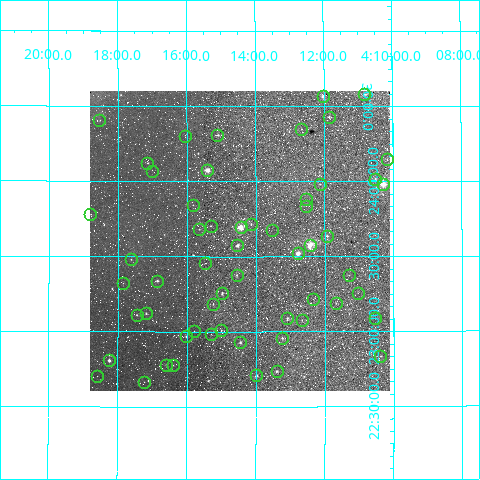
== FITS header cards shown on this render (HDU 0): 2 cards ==
NAXIS1  =                  300 / Width of image
NAXIS2  =                  300 / Height of image

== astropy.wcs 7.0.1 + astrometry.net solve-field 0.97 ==
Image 300 x 300 px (HDU 0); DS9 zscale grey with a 90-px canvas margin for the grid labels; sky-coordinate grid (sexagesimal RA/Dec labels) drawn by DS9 from the SOLVED WCS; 57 Tycho-2 reference stars matched to detected sources circled (green)
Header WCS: RA---TAN/DEC--TAN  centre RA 04:14:28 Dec +23:37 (63.62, +23.61 deg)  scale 24 arcsec/px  FOV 120.0' x 120.0'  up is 0 deg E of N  parity normal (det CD < 0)
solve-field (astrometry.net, Tycho-2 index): VERIFIED the header's WCS against the Tycho-2 star catalogue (verified at 4 index scales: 19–42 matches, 0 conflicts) and refined it, rather than solving blind
Solved WCS: RA---TAN-SIP/DEC--TAN-SIP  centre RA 04:14:28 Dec +23:36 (63.62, +23.61 deg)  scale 24 arcsec/px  FOV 119.8' x 119.9'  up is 0 deg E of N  parity normal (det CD < 0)
The solver's refit moves the header's centre by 7.3 arcsec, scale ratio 0.9981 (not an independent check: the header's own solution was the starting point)
Tycho-2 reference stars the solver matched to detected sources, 57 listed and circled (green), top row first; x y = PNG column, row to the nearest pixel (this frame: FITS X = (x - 90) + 1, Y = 300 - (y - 91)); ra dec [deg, ICRS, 3 dp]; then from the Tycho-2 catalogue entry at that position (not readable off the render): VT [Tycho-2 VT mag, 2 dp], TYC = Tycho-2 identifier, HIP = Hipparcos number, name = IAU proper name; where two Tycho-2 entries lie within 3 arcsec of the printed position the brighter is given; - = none
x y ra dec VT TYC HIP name
364 94 62.701 +24.581 9.86 1818-1405-1 - -
323 96 63.007 +24.568 8.30 1819-84-1 19604 -
329 117 62.964 +24.431 8.94 1819-145-1 19586 -
99 120 64.639 +24.406 11.49 1819-1327-1 - -
301 129 63.164 +24.351 11.01 1815-250-1 - -
217 135 63.776 +24.310 8.91 1815-271-1 19829 -
185 136 64.014 +24.299 11.16 1815-255-1 - -
387 159 62.540 +24.146 10.65 1814-1472-1 - -
147 163 64.288 +24.124 9.65 1815-1440-1 - -
207 170 63.851 +24.078 8.14 1815-198-1 19853 -
152 171 64.252 +24.068 12.24 1815-199-1 - -
375 179 62.627 +24.017 10.81 1814-1356-1 - -
320 184 63.031 +23.983 10.07 1815-99-1 - -
383 184 62.570 +23.981 7.28 1814-1494-1 - -
306 199 63.130 +23.884 10.74 1815-446-1 - -
193 205 63.957 +23.845 10.86 1815-522-1 - -
306 206 63.132 +23.837 11.81 1815-564-1 - -
90 214 64.700 +23.780 10.68 1815-1598-1 - -
251 224 63.535 +23.717 10.01 1815-523-1 - -
211 226 63.828 +23.705 10.07 1815-510-1 - -
241 227 63.610 +23.696 6.91 1815-474-1 19785 -
199 229 63.913 +23.683 10.43 1815-462-1 - -
272 230 63.385 +23.676 11.63 1815-415-1 - -
327 236 62.984 +23.636 9.55 1815-309-1 19591 -
237 245 63.635 +23.575 8.11 1815-517-1 19793 -
310 245 63.104 +23.575 7.39 1815-550-1 19634 -
298 253 63.195 +23.521 7.89 1815-638-1 19662 -
131 259 64.406 +23.481 10.13 1815-2007-1 - -
205 263 63.869 +23.457 11.89 1815-495-1 - -
237 275 63.638 +23.377 9.28 1815-720-1 - -
349 275 62.824 +23.377 11.12 1815-762-1 - -
157 281 64.214 +23.339 8.68 1815-799-1 - -
123 283 64.463 +23.323 11.80 1815-2058-1 - -
222 293 63.745 +23.257 9.75 1815-1054-1 - -
358 293 62.756 +23.257 11.88 1814-205-1 - -
313 299 63.082 +23.214 10.96 1815-938-1 - -
336 303 62.920 +23.191 10.56 1815-847-1 - -
213 304 63.809 +23.183 10.23 1815-877-1 - -
146 313 64.296 +23.121 9.40 1815-1913-1 - -
137 315 64.363 +23.111 9.41 1815-1891-1 - -
287 318 63.273 +23.090 9.69 1815-827-1 - -
375 318 62.634 +23.087 10.45 1814-430-1 - -
302 320 63.165 +23.076 11.04 1815-909-1 - -
221 330 63.751 +23.009 10.51 1815-862-1 - -
194 331 63.947 +23.002 10.83 1815-835-1 - -
211 334 63.824 +22.984 10.88 1815-952-1 - -
186 336 64.004 +22.967 8.90 1815-995-1 - -
282 338 63.308 +22.959 9.11 1815-1065-1 19702 -
240 342 63.613 +22.929 9.27 1815-1006-1 - -
380 356 62.596 +22.834 9.94 1814-395-1 19484 -
109 360 64.561 +22.807 7.65 1815-1355-1 20071 -
166 365 64.150 +22.779 10.11 1815-1035-1 - -
173 365 64.097 +22.775 11.04 1815-1042-1 - -
277 371 63.349 +22.737 9.61 1815-1124-1 - -
256 375 63.496 +22.708 8.21 1815-1204-1 19745 -
97 376 64.646 +22.701 10.49 1815-1441-1 - -
144 382 64.307 +22.666 11.18 1815-1717-1 - -